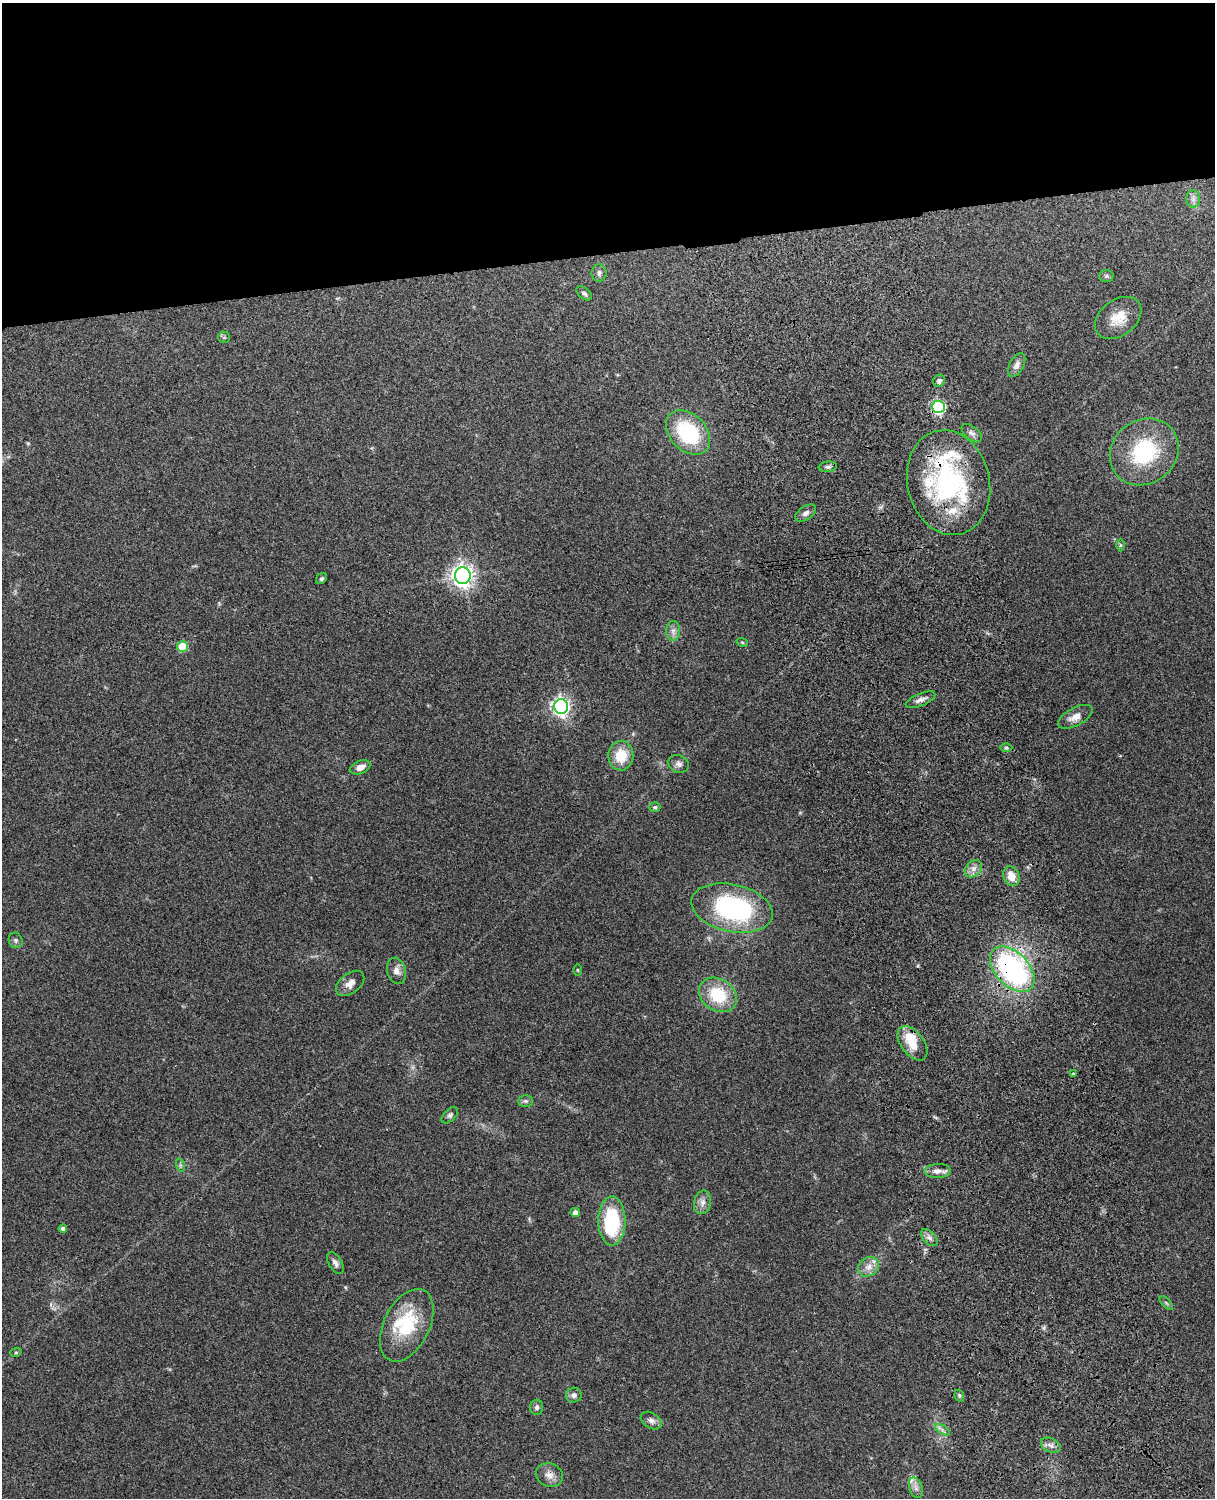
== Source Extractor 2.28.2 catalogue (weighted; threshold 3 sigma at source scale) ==
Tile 2 of 4 x 3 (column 2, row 1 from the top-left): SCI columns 1331-2543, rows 3156-4651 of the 5089 x 4928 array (HDU 1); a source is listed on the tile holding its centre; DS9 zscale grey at full resolution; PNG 1217 x 1500 px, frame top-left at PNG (2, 3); each listed source drawn as its Kron ellipse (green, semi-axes under 4 px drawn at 4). Shown black and unused: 17% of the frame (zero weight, under 3 of 4 exposures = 6% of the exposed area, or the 3 px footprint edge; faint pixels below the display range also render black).
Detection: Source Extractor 2.28.2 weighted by HDU 2 'WHT'; one run over the whole footprint, this tile lists its part. Background 0.258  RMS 0.0089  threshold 0.0398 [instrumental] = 3 sigma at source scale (4.5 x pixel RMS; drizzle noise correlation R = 1.50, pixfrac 1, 0.05/0.05 arcsec/px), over >= 5 px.
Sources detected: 70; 1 inside a brighter object's white glare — neither listed nor drawn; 7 inside a brighter listed object's ellipse — not listed separately; the other 62 listed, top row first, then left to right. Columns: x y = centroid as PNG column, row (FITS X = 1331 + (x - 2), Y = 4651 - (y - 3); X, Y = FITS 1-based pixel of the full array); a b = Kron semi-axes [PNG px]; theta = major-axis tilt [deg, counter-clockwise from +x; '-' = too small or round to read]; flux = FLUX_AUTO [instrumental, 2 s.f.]
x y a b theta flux
1193 199 9 6 -90 3.5
599 273 8 7 - 3.2
1106 276 7 6 - 1.8
584 293 9 5 -38 2.3
1118 318 26 18 37 18
224 337 6 5 - 1.5
1017 365 13 7 62 4.4
939 381 6 5 - 2.5
938 407 6 6 - 130
688 432 26 18 -45 66
972 433 12 6 -40 3.2
1144 452 36 31 39 69
828 467 9 5 5 2.3
949 483 53 41 -77 140
806 513 11 6 34 3.7
1120 545 6 4 -89 1.2
463 576 8 8 - 520
321 579 6 5 - 1.7
673 631 10 7 -90 3.8
742 642 6 3 -19 0.92
183 647 5 5 - 30
921 700 16 6 22 4.3
561 706 7 7 - 330
1075 717 19 9 28 8.1
1006 748 6 4 0 1.4
621 756 15 12 87 21
679 764 10 8 -25 3.7
360 767 11 6 22 5.9
655 807 5 5 - 1.7
973 869 9 7 45 4.9
1011 876 10 7 -66 11
732 908 41 23 -12 130
16 940 8 7 - 2.1
1012 969 27 16 -46 170
577 970 5 3 - 0.87
396 971 13 9 -75 5.3
350 983 16 10 38 6.2
718 995 20 16 -33 36
912 1043 19 11 -52 16
1073 1074 3 3 - 1.1
525 1101 7 6 - 2.2
450 1115 10 5 44 2.5
180 1165 7 4 -72 1.6
938 1171 13 7 2 5.3
702 1202 12 8 77 5
575 1212 4 4 - 5
612 1221 24 13 -90 62
63 1229 4 4 - 3.5
929 1238 10 6 -44 3.6
335 1263 12 6 -59 3.6
868 1267 11 9 42 6.8
1166 1303 8 3 -45 1.3
407 1325 39 23 63 49
16 1352 6 3 19 1
574 1395 8 7 - 3.5
959 1396 6 4 -70 1.5
537 1407 7 6 - 2.7
651 1420 11 7 -31 4
942 1430 8 3 -31 2
1051 1445 10 7 -25 3.9
549 1475 14 11 -22 6.7
916 1488 10 6 -72 3.9
Overlapping masked pixels (flux is a lower limit): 3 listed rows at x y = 938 407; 949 483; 1012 969